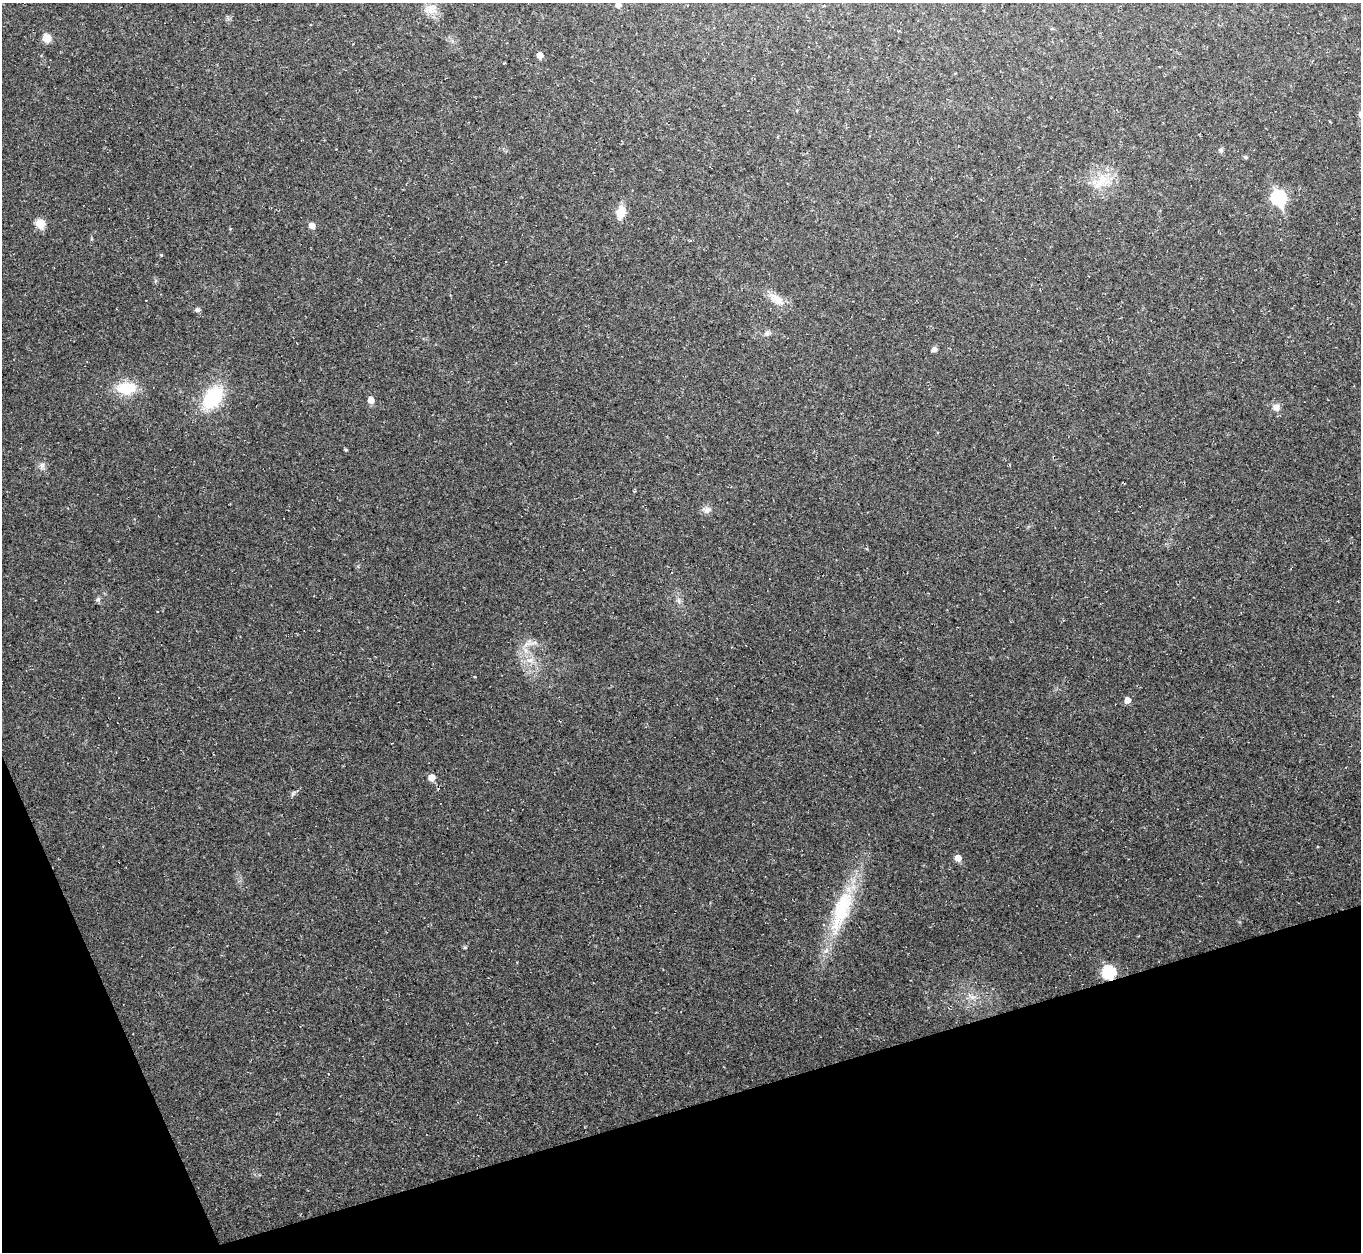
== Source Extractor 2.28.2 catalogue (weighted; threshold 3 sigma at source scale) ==
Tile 14 of 4 x 4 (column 2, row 4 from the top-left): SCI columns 1360-2718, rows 274-1523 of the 5437 x 5422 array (HDU 1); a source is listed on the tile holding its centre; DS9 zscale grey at full resolution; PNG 1363 x 1254 px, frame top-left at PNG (2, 3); no overlay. Shown black and unused: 15% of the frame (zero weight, under 2 of 3 exposures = <1% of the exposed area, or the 3 px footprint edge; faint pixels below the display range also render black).
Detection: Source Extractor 2.28.2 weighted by HDU 2 'WHT'; one run over the whole footprint, this tile lists its part. Background 0.052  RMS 0.007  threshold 0.0317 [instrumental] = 3 sigma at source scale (4.5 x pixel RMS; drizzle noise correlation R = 1.50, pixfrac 1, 0.05/0.05 arcsec/px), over >= 5 px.
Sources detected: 39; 1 cosmic-ray / hot-pixel residue — not listed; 1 inside a brighter listed object's ellipse — not listed separately; the other 37 listed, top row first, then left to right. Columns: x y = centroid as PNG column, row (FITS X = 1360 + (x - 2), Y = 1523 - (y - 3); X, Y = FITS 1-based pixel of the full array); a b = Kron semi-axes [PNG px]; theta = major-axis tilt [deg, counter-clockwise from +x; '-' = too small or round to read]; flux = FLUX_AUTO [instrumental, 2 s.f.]
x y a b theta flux
618 5 7 6 - 3
431 10 20 13 -1 8.9
47 38 7 7 - 10
540 55 5 5 - 6.5
1221 150 7 6 - 1.8
1245 157 5 4 - 1.2
1102 181 34 20 29 22
1279 198 9 7 -67 110
621 212 15 10 79 11
40 224 8 7 - 16
312 226 7 6 - 4.7
230 229 4 4 - 0.67
161 255 4 4 - 0.84
776 299 27 12 -36 11
197 310 7 6 - 1.8
767 333 9 8 - 3
934 349 7 6 - 2.5
126 388 18 12 0 29
212 398 27 16 56 51
371 400 5 5 - 8.1
1276 407 10 10 - 5
346 450 4 3 - 1
42 466 10 9 - 3.5
707 510 11 9 -3 4.3
98 599 7 7 - 1.8
678 601 8 8 - 2.7
527 644 21 9 36 8.1
530 660 15 10 -17 9.6
1127 700 5 5 - 6.5
392 743 3 2 - 0.59
431 778 6 6 - 7.6
293 794 8 5 62 1.7
958 858 6 5 - 7.1
842 909 82 22 69 62
465 947 5 5 - 1.2
1108 972 7 7 - 80
972 997 16 8 -21 7.1
Overlapping masked pixels (flux is a lower limit): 1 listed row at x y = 1108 972
Isophote crosses this tile's border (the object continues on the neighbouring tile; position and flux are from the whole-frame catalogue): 1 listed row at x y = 618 5